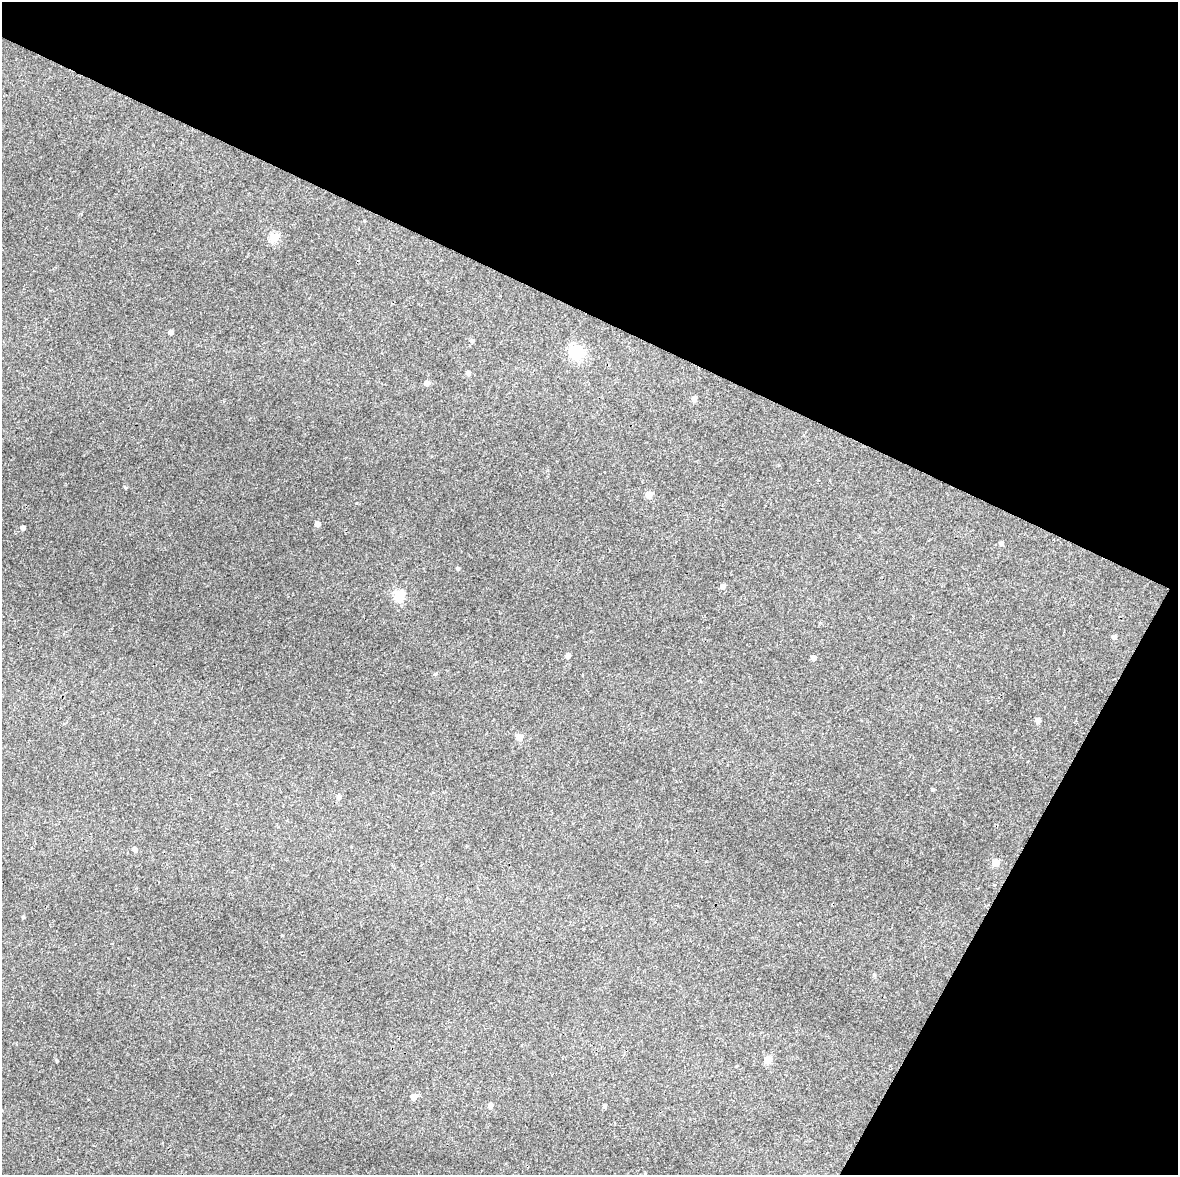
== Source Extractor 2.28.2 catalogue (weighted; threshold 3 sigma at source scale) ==
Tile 8 of 4 x 3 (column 4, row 2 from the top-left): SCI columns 3531-4706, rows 1430-2602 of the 4707 x 4001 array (HDU 1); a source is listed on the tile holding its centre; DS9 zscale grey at full resolution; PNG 1180 x 1177 px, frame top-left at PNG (2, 2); no overlay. Shown black and unused: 34% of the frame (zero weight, under 3 of 4 exposures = <1% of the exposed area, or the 3 px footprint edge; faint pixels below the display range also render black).
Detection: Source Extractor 2.28.2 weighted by HDU 2 'WHT'; one run over the whole footprint, this tile lists its part. Background 0.0298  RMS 0.0061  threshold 0.0274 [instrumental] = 3 sigma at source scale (4.5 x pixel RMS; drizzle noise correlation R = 1.50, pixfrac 1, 0.0396/0.0396 arcsec/px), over >= 5 px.
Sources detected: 33; all 33 listed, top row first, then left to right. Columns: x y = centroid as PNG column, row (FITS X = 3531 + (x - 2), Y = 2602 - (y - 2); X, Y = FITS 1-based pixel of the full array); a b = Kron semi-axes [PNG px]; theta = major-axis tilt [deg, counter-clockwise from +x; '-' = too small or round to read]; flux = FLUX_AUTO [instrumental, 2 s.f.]
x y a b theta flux
274 237 5 5 - 27
171 332 4 4 - 2.3
472 341 5 4 - 1.3
576 352 6 6 - 110
468 373 5 4 - 2.5
427 383 5 4 - 3.3
694 399 5 5 - 3
125 488 4 4 - 0.66
649 495 5 5 - 12
317 524 4 4 - 3.8
23 528 4 4 - 2.2
1001 543 5 5 - 1.4
458 569 4 4 - 0.96
723 586 5 5 - 2.2
399 595 5 5 - 43
1114 637 5 5 - 1.9
568 656 5 4 - 3.7
813 658 4 4 - 3.2
435 674 5 4 - 0.78
1038 720 5 4 - 3.1
520 737 5 5 - 7.4
933 790 4 4 - 0.78
339 797 5 5 - 2
134 849 5 4 - 2.4
996 863 5 5 - 13
23 917 3 3 - 0.81
874 975 5 4 - 0.76
767 1060 5 5 - 12
57 1061 4 3 - 0.53
736 1066 4 3 - 0.57
413 1097 5 4 - 5.7
491 1105 5 5 - 2.3
605 1106 4 4 - 1.4
Unlisted compact peaks at least as high as the median listed source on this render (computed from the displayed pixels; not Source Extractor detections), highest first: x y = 356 503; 282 935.